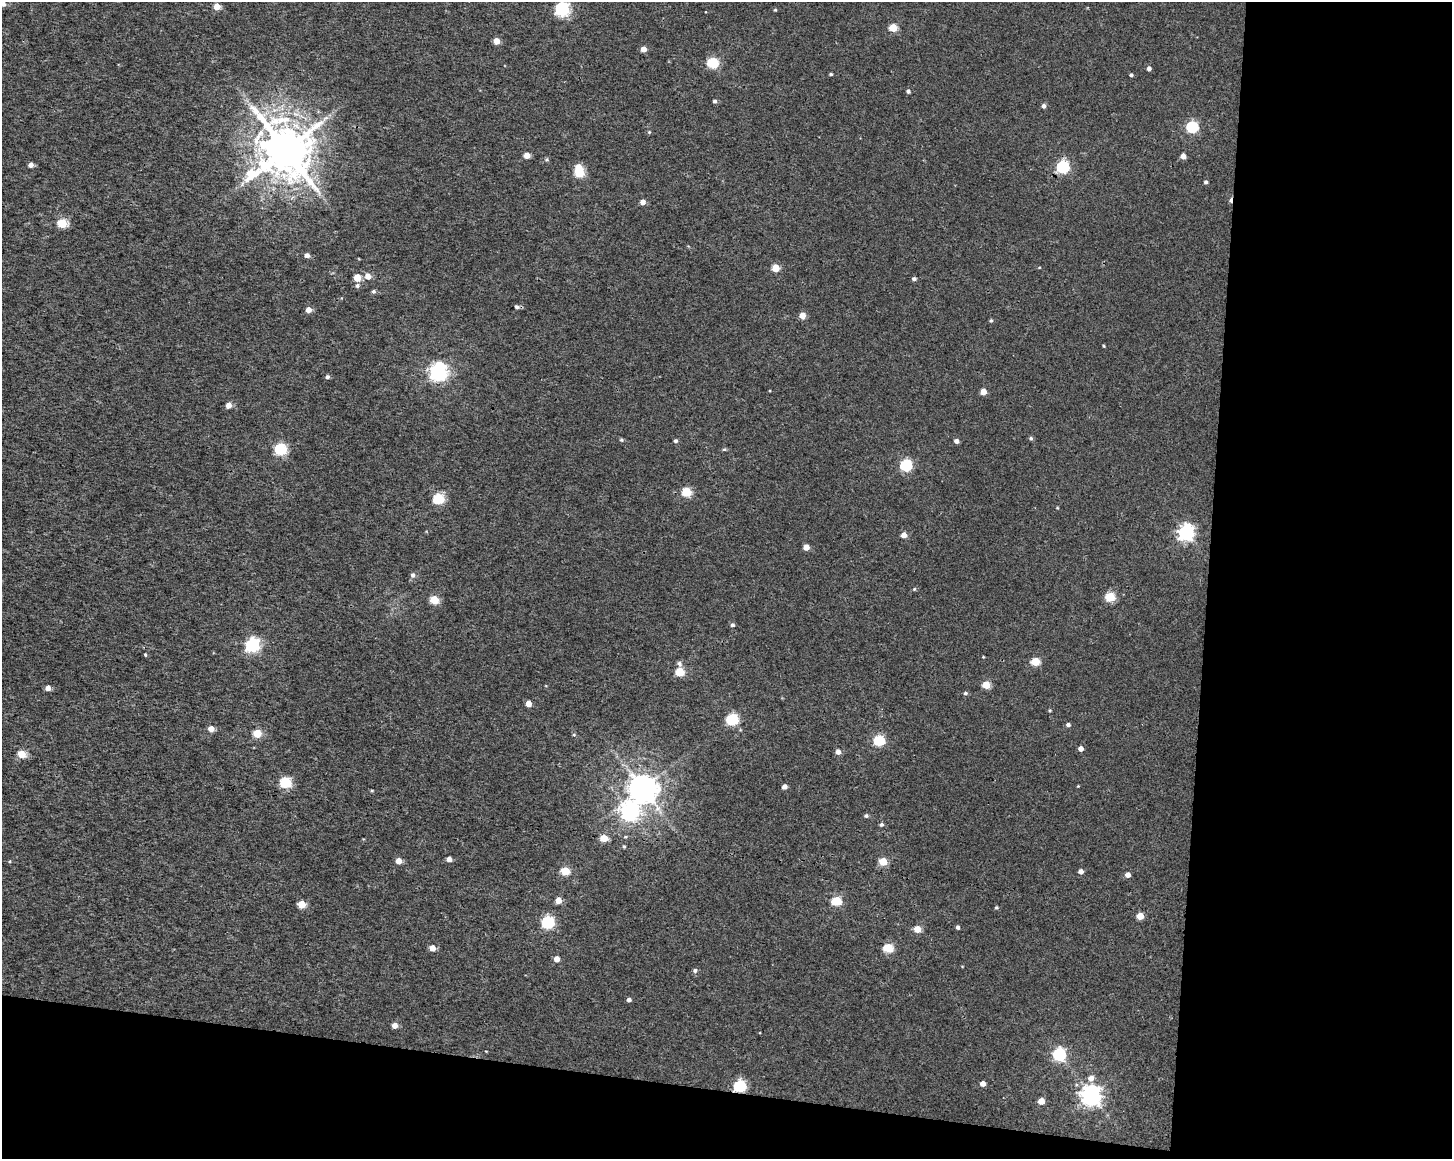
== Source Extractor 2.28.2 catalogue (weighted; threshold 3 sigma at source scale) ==
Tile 12 of 3 x 4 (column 3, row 4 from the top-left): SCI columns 3186-4635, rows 7-1163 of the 4868 x 4642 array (HDU 1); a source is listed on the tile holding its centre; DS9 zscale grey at full resolution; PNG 1454 x 1161 px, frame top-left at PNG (2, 2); no overlay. Shown black and unused: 23% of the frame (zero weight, under 3 of 4 exposures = <1% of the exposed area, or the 3 px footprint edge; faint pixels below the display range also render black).
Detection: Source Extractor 2.28.2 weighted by HDU 2 'WHT'; one run over the whole footprint, this tile lists its part. Background 9.45e-04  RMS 0.0025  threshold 0.0111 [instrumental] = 3 sigma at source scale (4.5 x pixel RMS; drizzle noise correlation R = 1.50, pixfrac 1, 0.0396/0.0396 arcsec/px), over >= 5 px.
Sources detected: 118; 1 inside a brighter object's white glare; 1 cosmic-ray / hot-pixel residue — not listed; the other 116 listed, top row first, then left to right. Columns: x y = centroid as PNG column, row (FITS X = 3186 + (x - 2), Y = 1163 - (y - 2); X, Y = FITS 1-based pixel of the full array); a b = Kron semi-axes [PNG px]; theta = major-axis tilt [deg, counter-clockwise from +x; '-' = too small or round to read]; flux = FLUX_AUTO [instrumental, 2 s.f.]
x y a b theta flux
3 4 5 5 - 0.95
217 7 5 5 - 2.9
562 9 6 6 - 52
775 10 4 3 - 0.24
893 28 5 5 - 6.1
496 41 5 4 - 2.8
643 49 4 4 - 1.9
713 63 6 5 - 20
1149 68 4 4 - 0.93
831 74 4 3 - 0.34
1131 75 3 3 - 0.41
908 91 5 4 - 0.47
715 101 5 4 - 0.51
1044 106 5 4 - 0.72
1192 127 6 5 - 25
649 132 5 4 - 0.28
285 150 16 14 24 1300
527 155 5 4 - 2.6
1183 156 4 4 - 1.7
547 159 5 4 - 0.33
31 165 4 4 - 1.4
1063 167 6 6 - 34
579 173 5 5 - 9.9
1206 182 4 4 - 0.53
643 202 5 5 - 1.4
62 223 5 5 - 13
307 255 5 5 - 0.99
776 268 5 5 - 5.4
368 276 6 5 - 2.1
357 278 5 5 - 5.1
914 279 5 4 - 0.56
357 286 6 5 - 0.53
373 291 5 5 - 0.46
517 307 5 4 - 0.6
308 310 5 5 - 2
802 316 5 5 - 2.5
991 321 5 4 - 0.34
1104 346 4 3 - 0.24
438 372 7 7 - 98
327 377 5 4 - 0.6
983 392 5 4 - 2.9
228 405 5 5 - 1.9
1031 438 5 4 - 0.48
621 440 4 4 - 0.38
675 441 4 4 - 0.5
956 441 4 4 - 1
280 449 6 5 - 27
724 449 5 3 - 0.32
906 465 6 6 - 27
687 492 5 5 - 11
438 499 6 5 - 19
1057 508 4 3 - 0.18
1186 532 7 6 - 77
904 535 5 4 - 2.1
806 547 4 4 - 2.4
413 575 6 6 - 0.78
914 589 4 4 - 0.28
1110 597 5 5 - 12
434 600 5 5 - 8.6
732 625 5 5 - 0.52
252 645 6 6 - 48
145 654 4 3 - 0.23
983 657 3 2 - 0.17
1035 661 5 5 - 8.1
679 663 7 5 -59 0.73
680 672 5 5 - 9.3
986 685 5 5 - 5.8
48 688 4 4 - 1.7
965 693 5 4 - 0.5
528 704 4 4 - 2.4
1050 710 4 4 - 0.25
732 719 6 5 - 24
1068 725 4 4 - 0.64
211 729 5 5 - 2.2
257 733 5 5 - 7.4
879 740 6 5 - 19
1081 748 4 4 - 1.4
838 752 5 5 - 1.4
22 754 5 5 - 6.5
286 782 6 5 - 21
1078 786 3 3 - 0.17
784 787 5 4 - 1.2
642 788 9 8 - 370
372 790 5 3 - 0.24
630 812 8 8 - 96
866 816 5 5 - 0.46
881 824 5 4 - 0.5
604 838 5 5 - 5
624 846 4 4 - 0.26
449 859 4 4 - 1.5
399 861 5 5 - 2.6
883 861 5 5 - 6.5
565 871 5 5 - 9.1
1081 871 5 4 - 1.2
1128 875 5 4 - 1.3
558 900 5 5 - 3
837 901 5 5 - 11
302 904 5 5 - 6.2
996 907 4 4 - 0.33
1140 916 5 5 - 4.4
548 922 6 6 - 30
958 927 4 4 - 0.61
918 929 5 5 - 3.9
432 948 5 4 - 2.4
888 948 5 5 - 11
556 959 5 5 - 1.7
962 966 4 3 - 0.16
695 970 5 5 - 0.6
629 1000 4 4 - 0.84
395 1025 5 5 - 2
1059 1054 6 6 - 32
1091 1078 6 6 - 1.7
983 1083 4 4 - 1.7
740 1086 6 6 - 28
1091 1095 7 7 - 140
1041 1101 5 5 - 3.2
Overlapping masked pixels (flux is a lower limit): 1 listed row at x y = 740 1086
Isophote crosses this tile's border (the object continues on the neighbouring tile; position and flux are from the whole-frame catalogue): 2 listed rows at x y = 3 4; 562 9